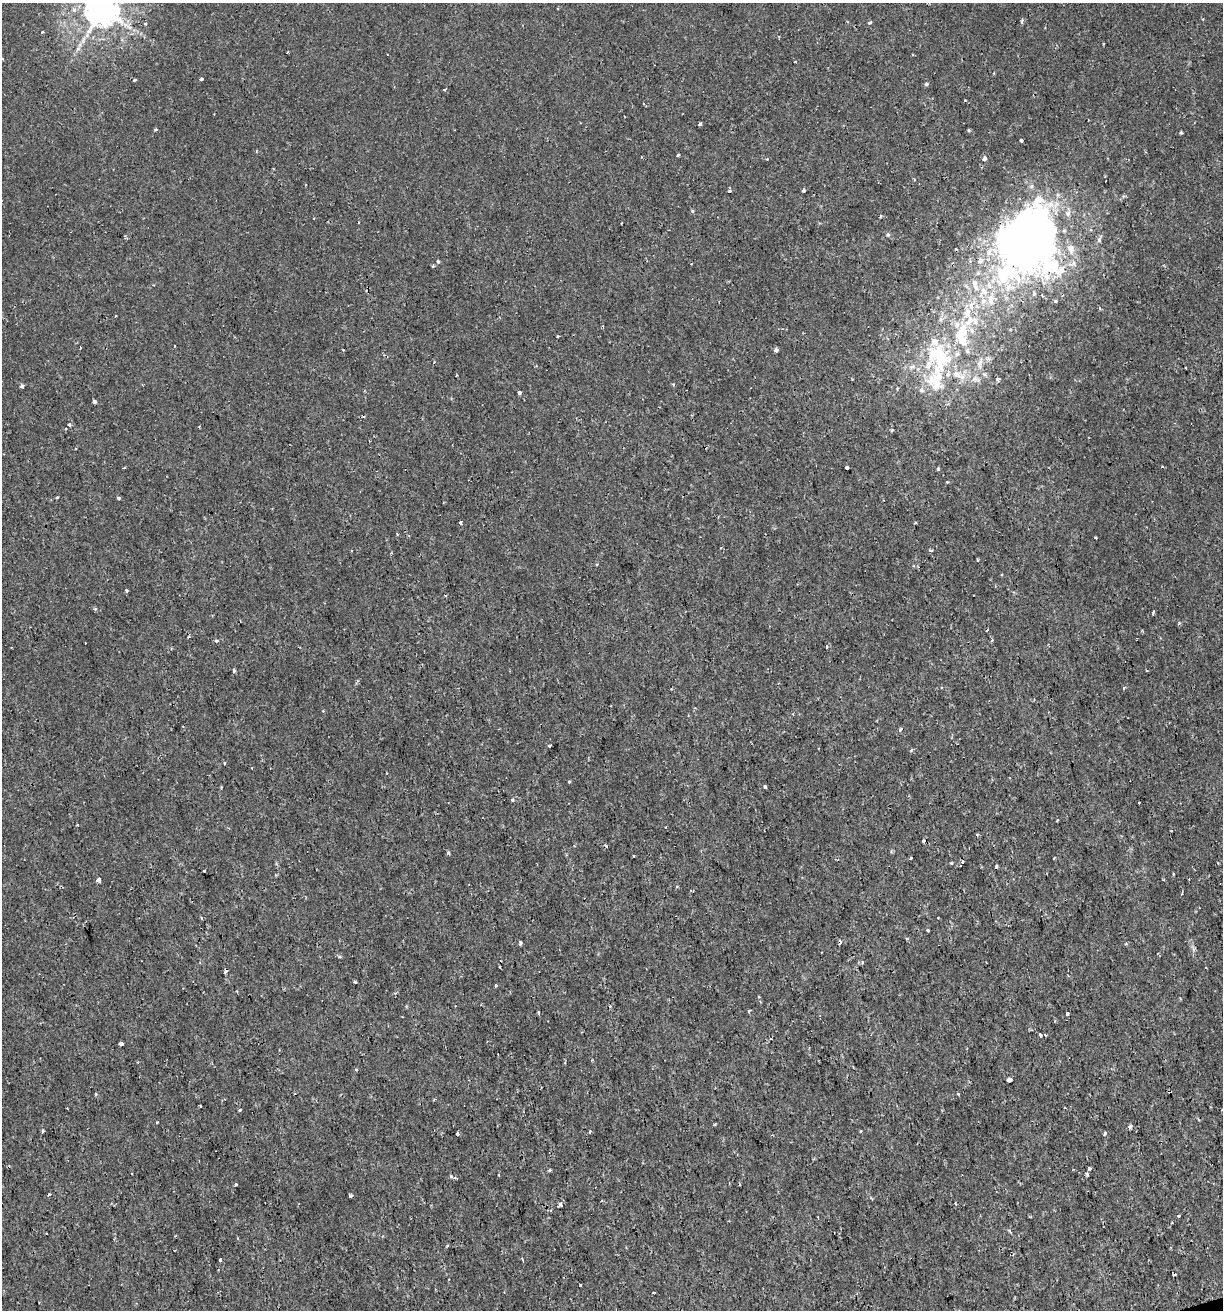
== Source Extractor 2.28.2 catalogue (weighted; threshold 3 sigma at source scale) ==
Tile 6 of 4 x 4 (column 2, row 2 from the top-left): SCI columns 1274-2494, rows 2618-3925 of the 5039 x 5234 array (HDU 1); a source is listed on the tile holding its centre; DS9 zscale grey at full resolution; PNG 1225 x 1312 px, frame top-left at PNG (2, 3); no overlay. Shown black and unused: <1% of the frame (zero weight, under 2 of 3 exposures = <1% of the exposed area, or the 3 px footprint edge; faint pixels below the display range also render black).
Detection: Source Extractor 2.28.2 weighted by HDU 2 'WHT'; one run over the whole footprint, this tile lists its part. Background 6.39e-04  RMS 0.0011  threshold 0.00512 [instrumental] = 3 sigma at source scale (4.5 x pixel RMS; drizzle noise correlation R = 1.50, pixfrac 1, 0.0396/0.0396 arcsec/px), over >= 5 px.
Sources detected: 168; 2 inside a brighter object's white glare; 14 cosmic-ray / hot-pixel residue — not listed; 22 inside a brighter listed object's ellipse — not listed separately; the other 130 listed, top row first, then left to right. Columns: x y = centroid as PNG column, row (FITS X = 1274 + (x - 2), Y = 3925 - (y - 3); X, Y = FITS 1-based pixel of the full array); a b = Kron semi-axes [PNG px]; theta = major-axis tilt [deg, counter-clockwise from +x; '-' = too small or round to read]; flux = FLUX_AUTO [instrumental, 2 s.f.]
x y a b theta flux
101 10 10 9 - 250
1203 19 3 3 - 0.085
1022 20 6 3 76 0.21
870 22 4 4 - 0.21
146 24 4 3 - 0.13
42 32 3 3 - 0.13
201 79 4 3 - 0.22
134 80 6 2 5 0.11
926 84 4 4 - 0.26
444 89 3 3 - 0.42
700 124 4 3 - 0.31
156 129 3 3 - 0.35
969 130 4 3 - 0.14
1181 132 3 3 - 0.16
1021 140 3 3 - 0.25
678 155 3 3 - 0.26
984 158 6 5 - 0.29
767 159 3 3 - 0.082
803 190 4 3 - 0.41
730 191 3 3 - 0.49
692 211 4 4 - 0.16
881 216 4 3 - 0.17
313 218 3 2 - 0.11
621 223 2 2 - 0.15
888 234 6 5 - 0.2
1031 236 89 55 -78 60
438 261 5 4 - 0.16
980 261 8 7 - 0.59
976 288 9 7 -70 0.58
991 300 19 9 -87 1.5
971 305 13 6 -82 0.77
115 316 4 3 - 0.11
976 322 16 7 -54 0.79
964 330 24 11 -82 2.3
558 336 3 2 - 0.15
80 348 3 2 - 0.099
776 350 4 3 - 0.98
940 356 40 32 -71 10
980 362 12 6 53 0.59
1186 368 3 2 - 0.066
998 379 4 3 - 0.44
673 384 4 3 - 0.14
22 386 4 3 - 0.47
897 388 5 3 - 0.097
921 390 8 7 - 0.41
519 393 3 3 - 0.44
94 401 4 3 - 0.7
70 424 3 3 - 0.37
66 429 3 3 - 0.16
892 430 5 3 - 0.11
847 467 3 3 - 0.46
124 468 3 2 - 0.12
938 469 4 3 - 0.15
57 497 3 3 - 0.17
118 498 3 3 - 0.48
915 523 3 3 - 0.18
1095 537 3 2 - 0.15
930 550 4 3 - 0.19
977 560 6 2 -69 0.096
597 564 4 3 - 0.15
126 590 3 3 - 0.43
95 609 4 4 - 0.15
1153 611 5 3 - 0.15
987 630 3 2 - 0.2
188 637 4 3 - 0.11
216 641 4 3 - 0.24
826 647 4 4 - 0.19
234 670 4 3 - 0.34
942 687 3 3 - 0.13
1124 687 4 3 - 0.19
900 729 6 4 46 0.22
550 745 3 3 - 0.21
911 750 5 3 - 0.13
224 763 4 3 - 0.25
569 782 4 3 - 0.11
765 787 3 3 - 0.37
512 799 3 3 - 0.26
1139 802 2 2 - 0.13
666 827 3 2 - 0.099
923 841 3 3 - 0.4
448 853 4 4 - 0.18
911 858 3 3 - 0.26
951 863 3 3 - 0.18
996 866 3 3 - 0.29
204 871 3 3 - 0.21
1173 874 3 2 - 0.12
99 880 6 4 -72 0.36
1182 893 3 3 - 0.12
927 930 3 3 - 0.19
520 943 4 3 - 0.25
339 957 5 3 - 0.16
863 962 4 3 - 0.2
500 967 3 2 - 0.096
225 972 4 3 - 0.43
355 982 3 3 - 0.18
495 986 3 3 - 0.39
395 993 4 4 - 0.16
759 997 4 2 - 0.093
749 1011 3 2 - 0.23
1067 1013 3 3 - 0.52
582 1032 3 2 - 0.09
1040 1035 3 3 - 0.43
121 1043 4 4 - 1
138 1062 3 2 - 0.078
356 1070 3 3 - 0.38
1009 1080 4 3 - 0.96
95 1094 3 3 - 0.22
958 1094 3 3 - 0.12
200 1106 3 2 - 0.11
1222 1109 3 3 - 0.14
239 1110 3 2 - 0.2
1130 1126 5 4 - 0.26
43 1131 4 3 - 0.15
861 1131 3 3 - 0.19
590 1132 3 3 - 0.17
1105 1133 5 3 - 0.17
457 1134 3 3 - 0.49
1089 1169 6 4 52 0.43
451 1176 5 3 - 0.14
235 1185 3 3 - 0.31
351 1196 3 3 - 0.31
602 1201 3 2 - 0.11
955 1203 3 2 - 0.11
560 1204 4 4 - 0.56
1179 1216 3 3 - 0.45
818 1217 3 2 - 0.12
220 1259 3 3 - 0.66
1174 1274 3 2 - 0.18
580 1285 3 2 - 0.13
653 1293 3 2 - 0.13
Overlapping masked pixels (flux is a lower limit): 2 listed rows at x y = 1031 236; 940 356
Isophote crosses this tile's border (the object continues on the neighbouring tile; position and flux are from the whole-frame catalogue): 2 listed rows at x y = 101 10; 1222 1109
Unlisted compact peaks at least as high as the median listed source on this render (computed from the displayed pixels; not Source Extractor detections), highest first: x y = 157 1122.